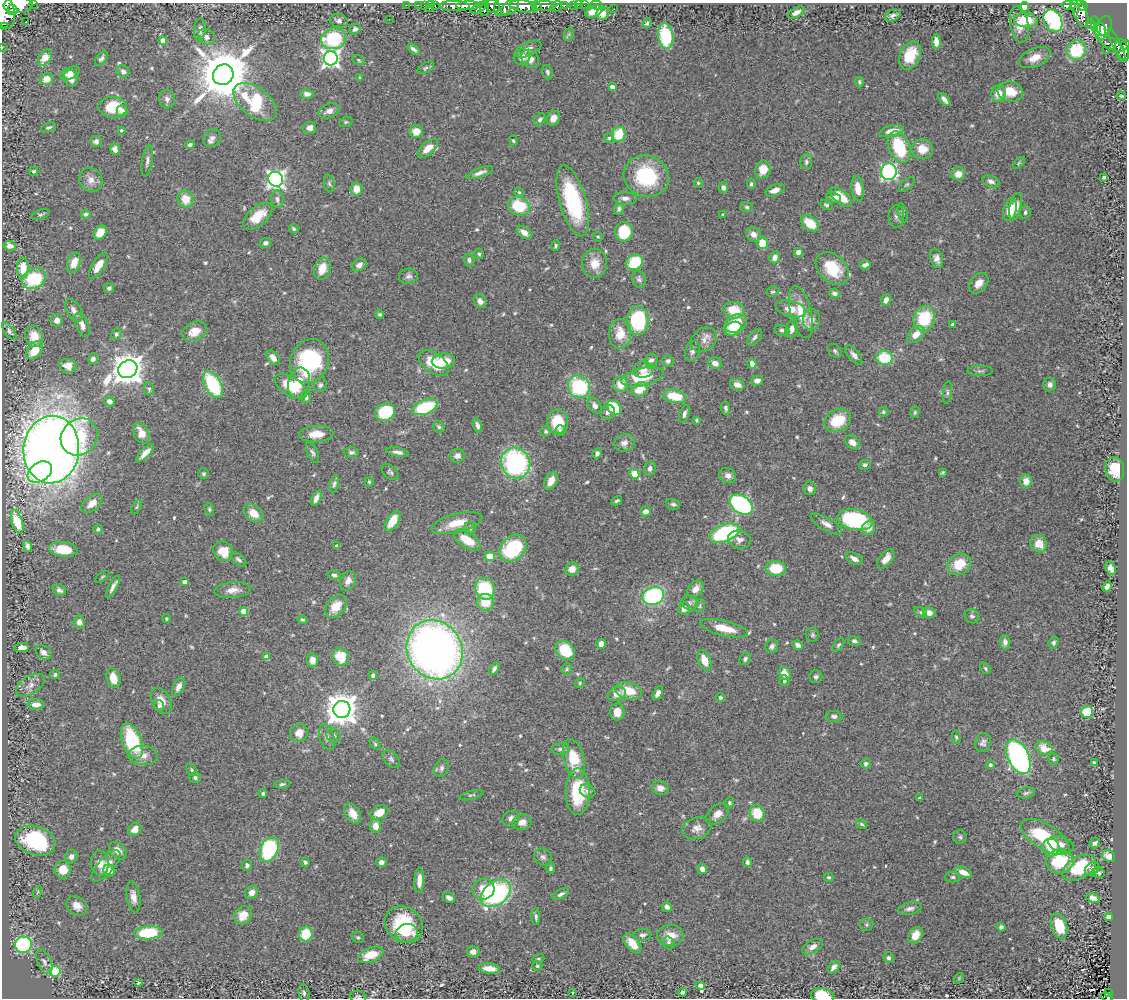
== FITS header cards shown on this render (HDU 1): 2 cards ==
NAXIS1  =                 1125
NAXIS2  =                  996

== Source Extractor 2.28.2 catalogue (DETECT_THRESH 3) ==
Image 1125 x 996 px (HDU 1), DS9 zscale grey, 1 PNG px = 1 image px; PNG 1129 x 1000 px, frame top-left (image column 1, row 996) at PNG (2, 3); each listed source drawn as its Kron ellipse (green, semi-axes under 4 px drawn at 4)
Background 1.29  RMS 0.032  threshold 0.0947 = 3 sigma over >= 5 px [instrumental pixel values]
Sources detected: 589; of the 589, the 500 brightest by FLUX_AUTO listed and drawn (89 fainter detections omitted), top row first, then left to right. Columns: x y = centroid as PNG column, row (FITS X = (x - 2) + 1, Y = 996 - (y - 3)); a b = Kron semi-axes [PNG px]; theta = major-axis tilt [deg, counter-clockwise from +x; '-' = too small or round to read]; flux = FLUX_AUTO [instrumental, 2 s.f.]
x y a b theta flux
34 3 3 2 - 84
18 5 14 8 2 7100
406 5 2 2 - 20
418 5 2 2 - 21
431 5 3 2 - 25
435 5 3 2 - 46
564 5 3 3 - 350
574 5 3 3 - 84
578 5 2 2 - 15
584 5 2 2 - 19
596 5 6 2 0 29
425 6 4 3 - 110
455 6 15 5 -2 3100
468 6 12 4 2 2900
492 6 7 6 - 1200
503 6 10 8 62 1400
523 6 14 5 -9 6000
536 6 5 3 - 1300
545 6 12 4 -1 2400
556 6 6 5 - 590
1069 6 7 4 -5 370
1075 6 6 3 -68 390
1083 6 4 4 - 490
510 7 10 6 36 2000
1024 7 5 4 - 17
479 8 9 4 30 920
485 8 7 3 79 900
429 9 3 2 - 130
614 9 2 2 - 9.4
12 10 5 5 - 1900
4 11 18 10 -74 9700
594 11 9 5 20 38
796 12 9 4 27 11
1080 12 15 6 -68 1100
602 13 6 6 - 23
893 16 8 5 24 6.8
389 19 3 2 - 3.1
1026 20 12 7 -6 55
339 21 9 7 -15 7.5
1053 21 12 8 -61 420
25 22 3 3 - 210
647 23 5 3 - 3.7
1091 24 4 4 - 220
1019 25 18 9 -79 26
1096 26 9 4 -80 480
1105 26 10 7 68 970
3 27 4 2 - 24
200 29 11 6 84 12
355 29 5 5 - 6.2
1100 31 9 5 -82 1000
569 34 7 4 72 3.7
666 36 13 7 -82 120
206 37 9 7 -42 9.4
334 39 12 10 12 140
163 40 4 4 - 22
936 42 7 4 -87 17
1111 43 15 5 -30 320
1117 45 18 4 -64 390
1125 45 5 3 - 380
2 48 2 2 - 17
413 49 7 3 -39 6.5
528 49 14 6 25 13
1076 50 10 9 - 120
1106 50 2 2 - 7.8
1122 51 12 6 -75 1300
910 55 15 10 65 56
522 57 8 7 - 15
45 58 9 6 56 32
101 58 8 5 51 5.8
331 58 7 7 - 780
1035 58 17 9 24 28
530 59 10 8 -49 16
358 60 6 4 -29 3
426 68 9 5 29 5.2
123 71 6 6 - 8
547 72 7 5 -73 4.6
70 73 10 5 24 15
223 75 11 10 - 14000
71 78 8 7 - 18
360 78 3 3 - 2.9
46 79 6 5 - 21
859 82 5 4 - 4.2
612 87 4 4 - 16
1010 92 13 10 -12 41
307 94 6 5 - 9.5
998 94 8 7 - 27
1121 96 5 3 - 3.2
167 99 9 8 - 10
944 100 8 4 -50 9.6
255 102 25 14 -37 160
113 107 14 10 -4 63
122 111 6 5 - 11
329 111 11 7 21 13
553 118 8 6 57 16
540 119 7 5 47 5.7
346 122 7 5 20 3.6
48 127 8 4 19 4.5
309 128 7 6 - 10
121 130 4 3 - 3
892 131 12 5 14 22
416 132 7 6 - 22
619 134 7 6 - 58
212 138 9 8 - 10
609 138 5 4 - 4.2
96 141 5 5 - 7.6
513 141 5 4 - 3.1
190 145 5 4 - 4.9
899 147 16 10 -66 120
428 148 12 6 42 26
115 149 6 4 -73 11
922 149 11 10 - 32
147 161 15 5 81 8.4
806 162 7 6 - 5.2
1019 163 7 4 45 3.9
763 169 9 7 70 28
33 171 5 4 - 3.8
889 172 8 8 - 440
480 173 14 4 20 10
958 174 7 6 - 23
646 176 23 20 -21 150
1104 177 4 4 - 5
276 179 8 7 - 880
91 180 12 11 - 17
991 181 9 5 -21 7.8
329 183 9 5 -79 4.9
698 183 5 4 - 2.9
751 184 5 4 - 3.8
907 185 9 5 40 4.3
723 188 5 4 - 7.7
356 189 6 5 - 26
858 189 12 6 -84 26
775 190 10 5 21 15
519 192 5 4 - 3
841 197 13 6 -39 47
625 198 12 6 -1 9.8
834 198 7 5 -21 12
185 199 8 7 - 32
277 199 9 6 -87 7.6
573 201 36 13 -74 200
826 205 6 4 -34 3.7
519 206 11 9 -23 84
1015 206 13 6 76 25
747 207 6 5 - 3.8
619 209 6 5 - 5.6
1010 210 11 6 75 33
1025 212 6 5 - 5
902 213 10 4 -77 4.5
86 214 5 4 - 4
40 215 9 5 17 4.7
723 215 3 3 - 3.4
258 216 17 9 39 45
896 216 11 7 85 8.6
810 223 10 6 -39 48
294 229 5 4 - 4.1
524 232 8 5 -36 17
624 232 10 9 - 79
100 233 7 6 - 36
754 234 8 7 - 14
598 237 5 4 - 3.5
265 243 6 5 - 7
762 243 6 5 - 43
10 246 6 5 - 15
556 246 5 3 - 3.7
798 252 4 4 - 32
479 254 5 4 - 3.2
775 257 6 5 - 11
937 258 9 6 -71 10
469 260 6 5 - 6
635 262 9 7 36 86
74 263 10 6 69 23
595 263 14 12 90 31
359 265 8 6 31 10
865 265 6 4 17 7.7
98 266 15 6 58 27
23 268 10 6 89 42
832 268 19 13 -45 75
322 269 11 8 71 33
408 276 9 7 11 8.1
34 279 12 9 29 120
639 279 9 6 -65 6.2
979 283 11 8 51 18
109 288 5 5 - 5.1
773 292 6 5 - 3.9
834 293 5 4 - 8.3
886 300 6 5 - 14
480 301 7 6 - 12
791 309 15 8 -15 22
74 310 12 7 -58 12
734 310 10 8 -17 54
801 312 27 10 -76 51
380 315 4 4 - 3.3
812 319 10 8 80 17
924 319 13 10 74 100
57 320 6 6 - 12
638 321 14 11 90 150
736 323 12 8 24 67
953 324 4 3 - 4.6
82 325 12 6 -68 14
733 329 9 6 27 41
792 329 9 6 73 12
782 330 7 5 -9 5.4
9 331 10 5 -52 5.8
195 331 13 9 26 27
116 334 6 5 - 4.6
620 334 15 11 87 40
916 334 10 6 42 25
34 336 11 8 -72 30
754 337 10 5 54 6.5
704 340 14 11 38 17
35 350 10 6 53 32
692 351 10 7 72 8.4
835 351 8 6 -49 4.7
854 355 11 5 -50 9.3
273 358 8 5 -50 15
884 358 8 7 - 86
93 359 5 5 - 7.9
651 360 7 5 19 6.4
309 361 22 19 66 220
443 361 11 7 3 38
668 361 6 5 - 6.8
434 363 17 10 -35 68
715 363 7 5 -24 14
752 364 5 4 - 14
68 366 8 7 - 17
128 369 10 8 28 3900
643 370 9 8 - 17
980 371 12 5 1 6.4
642 377 21 8 14 75
757 381 6 5 - 12
299 383 15 11 80 36
621 384 8 7 - 31
1050 384 7 6 - 9.1
213 385 15 8 -61 140
320 385 7 6 - 6.3
737 385 7 5 -17 16
291 386 18 9 -34 58
579 387 11 10 - 170
149 389 6 5 - 3.8
640 389 8 6 34 37
947 392 11 4 83 5.8
675 396 12 6 -11 61
306 397 6 5 - 6.1
109 401 5 4 - 12
595 405 8 6 -56 9.9
425 407 13 7 20 130
614 407 8 6 -48 76
726 408 6 4 -82 5.1
385 412 10 8 25 110
608 412 8 7 - 8.4
883 412 5 4 - 4.4
915 412 6 4 74 3.2
684 414 9 4 70 7.3
697 420 4 3 - 3
837 420 14 10 29 62
557 422 12 10 85 67
477 425 8 4 -73 7.7
439 427 6 5 - 4
546 431 5 5 - 4.7
560 431 5 5 - 4.8
141 433 11 7 -64 28
316 434 17 8 3 29
79 437 19 17 46 110
853 442 8 6 -37 14
624 443 10 8 20 12
51 450 34 28 84 3700
351 452 7 5 -1 5.3
398 452 11 4 -11 9
145 453 12 4 45 18
313 453 11 5 -66 6.1
597 453 5 4 - 4.9
457 456 7 7 - 12
516 463 15 14 - 320
865 465 6 5 - 5.7
650 468 7 6 - 8.2
1115 469 12 9 -80 42
40 472 13 9 33 200
390 472 10 6 -44 5.2
943 472 4 3 - 3
203 474 5 5 - 4.1
634 474 5 4 - 87
728 476 9 7 -30 11
551 481 9 6 63 19
1026 481 7 6 - 23
369 482 4 3 - 3.2
334 484 9 4 77 5.8
810 488 7 6 - 9.5
316 498 8 4 64 11
617 501 6 3 31 3.8
92 503 12 7 38 20
673 504 7 5 -16 5
741 504 12 8 -34 340
136 507 7 4 63 3.1
209 509 6 4 -71 3.7
645 511 5 5 - 13
253 513 11 7 -38 28
855 520 18 10 -12 230
392 521 11 6 57 41
17 522 12 5 -72 29
457 523 26 9 14 41
826 524 17 6 -30 13
470 528 6 6 - 4.6
868 528 7 6 - 23
98 529 5 4 - 3.7
724 533 16 8 21 220
739 539 11 9 -14 12
467 540 15 7 -33 48
1039 544 9 8 - 34
28 546 5 3 - 6
337 546 4 4 - 8.3
513 548 15 11 42 180
63 549 14 7 -7 38
223 551 10 9 - 43
490 556 5 5 - 32
238 559 9 5 -40 5.5
854 559 9 5 -30 12
886 559 11 6 52 19
959 564 12 10 34 53
776 568 10 7 -5 69
1111 568 7 4 -69 10
572 569 7 6 - 16
334 575 6 5 - 5.2
102 577 8 4 35 3
348 581 10 7 64 14
184 582 4 4 - 9.3
113 587 12 3 61 9.8
1107 587 5 4 - 10
485 589 11 9 -65 140
696 589 10 7 50 17
59 590 7 5 -32 6.8
233 590 18 8 5 21
653 596 11 9 21 270
485 602 8 8 - 39
690 603 8 7 - 7.7
336 606 13 9 51 32
700 606 7 5 72 3.9
684 608 6 5 - 13
244 611 4 4 - 36
921 612 7 4 -27 3.9
929 613 6 5 - 12
972 616 8 6 -38 6
166 619 4 4 - 2.9
302 620 5 4 - 3.6
79 622 6 6 - 11
724 628 24 7 -14 47
812 635 7 6 - 4.6
854 641 6 4 -10 6.3
1005 642 7 5 -87 9.7
1054 643 6 5 - 4.7
601 644 5 4 - 16
798 645 5 4 - 7.9
838 645 7 4 51 4.3
772 646 7 6 - 8.1
22 648 7 4 9 14
435 650 30 27 -58 1600
565 650 11 8 -44 77
44 652 9 6 -38 13
267 657 4 4 - 18
341 657 9 8 - 57
745 659 6 5 - 6
312 660 7 5 -83 19
704 660 11 6 -69 30
986 668 6 4 -52 3.5
494 669 7 4 59 5.7
567 669 6 5 - 4
55 674 5 4 - 4.7
785 674 7 5 -58 21
373 675 4 4 - 5.1
816 677 6 6 - 5.4
113 678 10 6 -75 25
784 681 5 5 - 4.9
580 683 5 4 - 2.9
30 685 16 9 32 19
179 687 10 5 62 15
628 691 14 8 -13 45
658 693 7 4 60 10
617 694 9 6 23 15
720 697 4 4 - 4.2
161 701 14 9 -61 24
36 704 8 5 0 14
159 706 6 5 - 4.7
342 709 8 8 - 3900
617 712 8 7 - 24
1087 712 6 6 - 55
834 716 8 5 -2 7.9
299 733 9 8 - 22
334 736 7 6 - 5.3
327 737 13 7 -72 9.9
956 737 6 4 -79 3.6
132 741 18 9 -70 160
983 743 10 8 66 8.4
375 744 7 4 -55 3.1
1044 748 9 6 -22 34
561 749 9 5 9 6.8
143 755 15 9 -4 20
1018 757 18 10 -65 590
391 759 10 6 -47 6.5
574 759 20 10 -76 68
1054 759 6 5 - 3.4
1094 763 4 3 - 3.7
866 764 5 5 - 6.1
990 765 4 4 - 3.8
441 768 9 7 69 7.1
192 770 6 4 -53 3.8
195 778 6 5 - 5.1
282 784 8 4 7 4.5
660 788 8 7 - 14
588 791 8 6 -30 6.5
578 792 23 12 90 120
263 793 4 4 - 4.1
1026 793 9 5 9 5.5
471 795 12 3 14 3.6
920 798 4 3 - 3.2
729 803 5 4 - 3.4
379 812 9 6 25 30
757 813 8 7 - 60
353 814 11 7 -58 23
717 814 13 8 40 17
511 818 9 7 29 10
522 822 10 7 15 17
862 824 6 4 -27 3.3
375 826 7 5 -87 21
697 828 15 10 18 17
135 829 7 6 - 18
960 837 6 6 - 4.8
1045 837 28 12 -32 140
35 841 20 14 -19 190
1095 843 5 4 - 5.7
1061 844 13 7 -19 11
1051 848 9 8 - 37
269 849 13 8 64 290
118 851 10 7 -46 17
1108 856 7 5 -33 19
71 857 7 6 - 9.8
543 857 9 8 - 7.8
305 862 4 3 - 5.1
381 862 5 4 - 9
747 862 5 4 - 5.9
1060 862 13 12 - 100
100 863 12 9 -86 19
247 865 5 5 - 5.7
106 866 20 8 49 28
551 868 5 4 - 3.8
1079 868 18 11 30 92
702 869 5 5 - 10
1092 869 8 6 43 7.6
63 870 8 8 - 32
109 870 6 5 - 15
963 872 9 5 -22 21
1099 873 6 5 - 4.5
828 877 5 4 - 3.7
953 877 7 5 0 4.3
419 880 13 5 88 18
483 889 11 10 - 35
37 892 6 4 69 3.1
252 892 7 6 - 13
496 893 17 11 38 330
561 894 9 5 28 7.2
133 897 15 6 -82 16
449 898 6 5 - 8.2
1093 898 7 4 -17 11
77 906 11 9 -40 19
667 907 5 4 - 8
910 909 12 6 11 9
243 915 10 8 50 34
536 917 8 4 -89 5.3
1108 917 4 4 - 9
404 924 20 17 -38 140
867 925 7 6 - 4.3
1059 926 13 7 -72 61
1001 927 4 4 - 5.4
148 933 14 6 3 130
407 933 11 9 10 21
306 934 7 7 - 72
642 935 9 6 2 6.8
670 935 13 10 3 32
915 935 9 6 57 30
358 937 6 5 - 3.9
632 943 12 6 -50 33
668 943 6 5 - 4.2
24 945 8 8 - 320
813 947 11 6 31 13
473 952 6 5 - 13
371 955 13 7 21 49
888 958 5 5 - 4.6
538 959 6 4 19 3.2
44 962 13 6 -66 9.7
537 966 5 4 - 3.2
834 967 7 5 50 9.1
489 968 11 5 -7 27
55 971 5 5 - 140
959 978 6 4 48 2.9
138 983 4 3 - 3
700 985 5 4 - 7.9
573 992 3 3 - 7.9
682 992 5 4 - 7.1
304 993 9 5 -79 5.7
1109 993 3 2 - 11
823 996 12 7 -9 67
358 997 8 6 -7 5.2
1107 997 6 3 -22 62
At the frame edge (FLAGS 8, measured only in part): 9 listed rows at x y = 34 3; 18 5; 4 11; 3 27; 1125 45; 2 48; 823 996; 358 997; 1107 997
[89 fainter detections neither listed nor drawn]